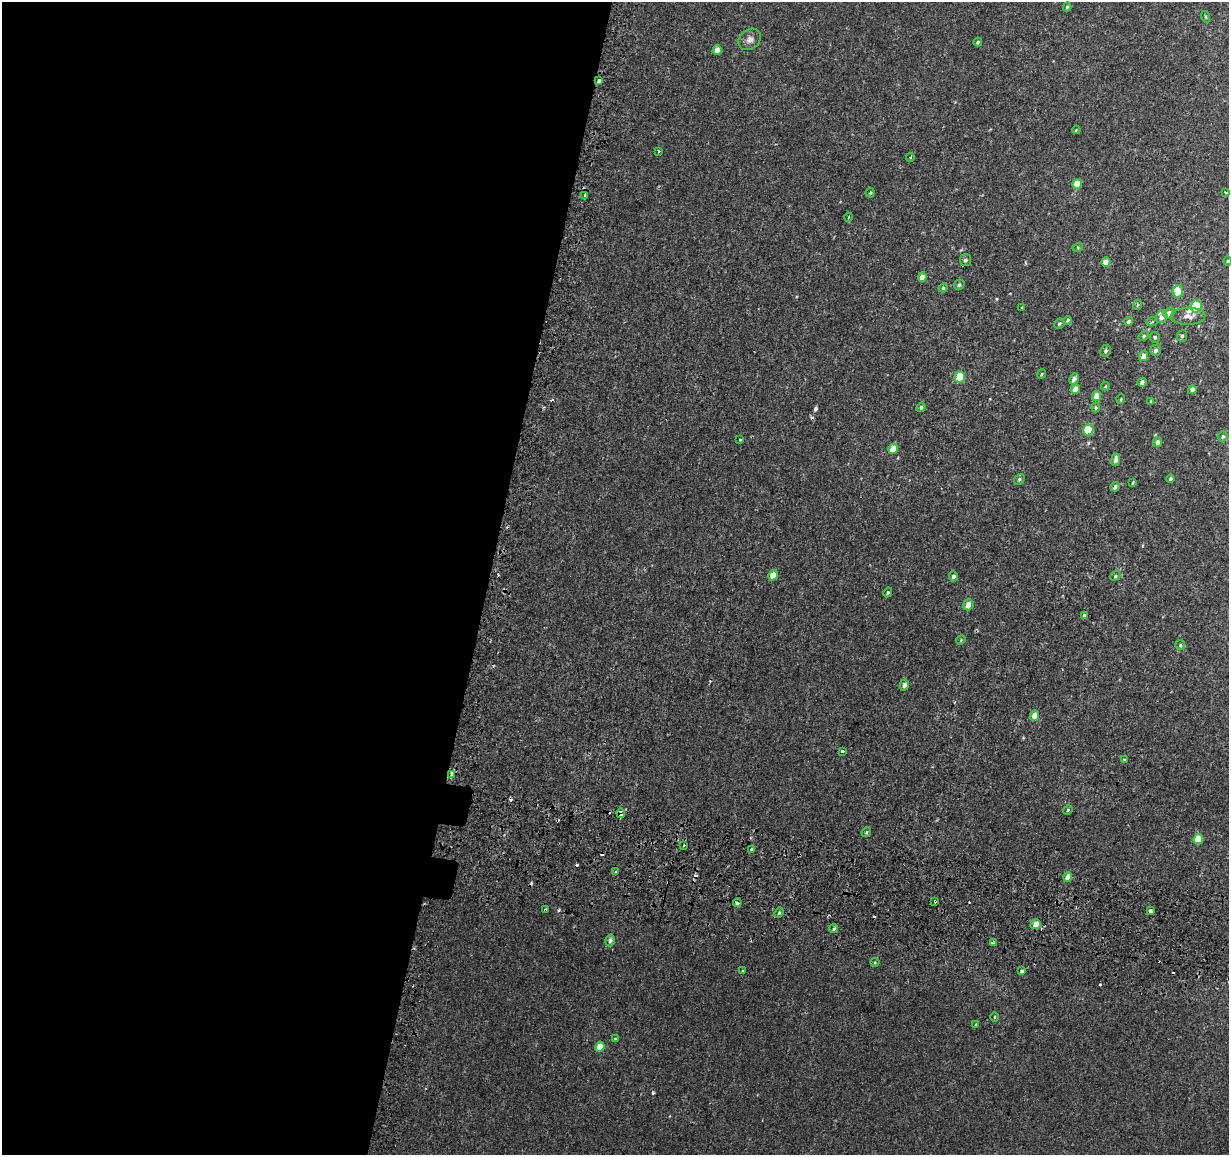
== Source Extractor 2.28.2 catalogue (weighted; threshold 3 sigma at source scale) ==
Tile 5 of 4 x 4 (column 1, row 2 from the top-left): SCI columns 39-1265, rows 2573-3725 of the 4987 x 5206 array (HDU 1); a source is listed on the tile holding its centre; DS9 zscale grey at full resolution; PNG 1231 x 1157 px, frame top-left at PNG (2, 2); each listed source drawn as its Kron ellipse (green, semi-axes under 4 px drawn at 4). Shown black and unused: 40% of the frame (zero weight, under 2 of 3 exposures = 3% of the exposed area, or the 3 px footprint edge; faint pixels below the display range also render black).
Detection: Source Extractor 2.28.2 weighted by HDU 2 'WHT'; one run over the whole footprint, this tile lists its part. Background 6.83e-04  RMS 0.0025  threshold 0.0114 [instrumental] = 3 sigma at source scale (4.5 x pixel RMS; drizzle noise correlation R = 1.50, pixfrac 1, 0.0396/0.0396 arcsec/px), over >= 5 px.
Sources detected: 116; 16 cosmic-ray / hot-pixel residue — neither listed nor drawn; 3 inside a brighter listed object's ellipse — not listed separately; the other 97 listed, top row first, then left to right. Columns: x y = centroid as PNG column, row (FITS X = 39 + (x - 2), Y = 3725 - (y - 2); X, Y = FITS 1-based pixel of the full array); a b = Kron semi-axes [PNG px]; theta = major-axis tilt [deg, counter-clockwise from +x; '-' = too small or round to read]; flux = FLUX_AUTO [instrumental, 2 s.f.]
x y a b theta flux
1067 7 4 4 - 0.35
1206 17 6 3 -72 0.28
750 39 12 10 41 1.3
978 42 4 3 - 0.35
717 50 5 4 - 2
598 81 4 3 - 0.66
1076 130 4 3 - 0.19
658 151 4 2 - 0.22
910 157 4 3 - 0.26
1077 184 5 4 - 4.3
1226 192 3 2 - 0.39
870 193 5 4 - 0.3
584 196 4 3 - 3.5
848 217 4 3 - 0.25
1078 247 5 3 - 0.22
965 260 6 5 - 0.63
1228 261 5 3 - 0.23
1106 262 5 4 - 2.1
922 277 4 4 - 1.9
959 285 5 4 - 0.48
943 288 4 4 - 0.36
1178 291 6 5 - 3.3
1137 305 5 3 - 0.23
1196 306 6 5 - 9.9
1022 308 3 2 - 0.23
1169 313 6 5 - 1.3
1188 316 17 8 2 1.7
1162 317 6 5 - 1.8
1068 320 4 3 - 0.43
1129 321 4 4 - 0.68
1152 322 6 3 19 0.25
1059 324 5 4 - 0.42
1144 336 5 4 - 0.4
1182 336 5 5 - 0.43
1155 337 5 5 - 0.48
1156 350 6 5 - 0.81
1106 351 6 5 - 0.54
1143 356 5 4 - 1.6
1042 374 5 3 - 0.29
960 377 5 5 - 7
1074 379 5 4 - 1.5
1142 382 4 4 - 0.84
1105 386 4 3 - 0.26
1075 389 5 4 - 1.6
1192 390 4 4 - 1.5
1097 396 5 4 - 2.6
1121 399 5 3 - 0.2
1151 401 4 4 - 0.24
921 407 5 4 - 0.52
1096 408 4 3 - 0.3
1088 430 5 5 - 8.2
1223 436 5 5 - 0.46
740 439 3 3 - 0.35
1157 442 5 4 - 1
893 449 5 4 - 3.8
1116 460 6 4 82 1.1
1019 479 6 4 51 0.41
1171 479 4 3 - 0.55
1133 483 3 2 - 0.29
1115 487 5 4 - 0.71
773 575 5 4 - 3.5
953 576 5 4 - 0.74
1115 576 5 4 - 0.43
888 592 5 4 - 0.36
968 605 6 5 - 2
1084 615 4 3 - 0.64
961 640 5 4 - 0.25
1180 645 5 5 - 0.35
904 685 5 4 - 0.86
1035 716 5 4 - 2.6
842 751 3 3 - 0.93
1124 760 3 3 - 0.19
452 774 4 3 - 8.1
1068 810 5 4 - 0.31
621 813 5 3 - 2.7
866 832 5 4 - 0.3
1198 839 5 4 - 4
684 846 3 3 - 0.73
752 850 3 3 - 1.5
616 871 3 3 - 1.5
1068 877 5 4 - 2.4
935 901 3 3 - 1.7
737 903 4 4 - 2.1
545 910 3 3 - 1.3
1150 911 4 3 - 2.1
779 913 5 4 - 0.37
1036 924 5 4 - 2.9
833 929 4 4 - 0.55
610 940 6 5 - 0.89
993 943 4 3 - 1.1
875 962 4 4 - 0.26
743 971 4 2 - 0.19
1022 971 4 3 - 0.99
995 1017 4 3 - 0.22
976 1024 4 3 - 0.2
615 1039 3 2 - 0.35
600 1047 5 4 - 3.4
Overlapping masked pixels (flux is a lower limit): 8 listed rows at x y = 598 81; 1106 262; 452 774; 621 813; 935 901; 737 903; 545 910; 1036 924